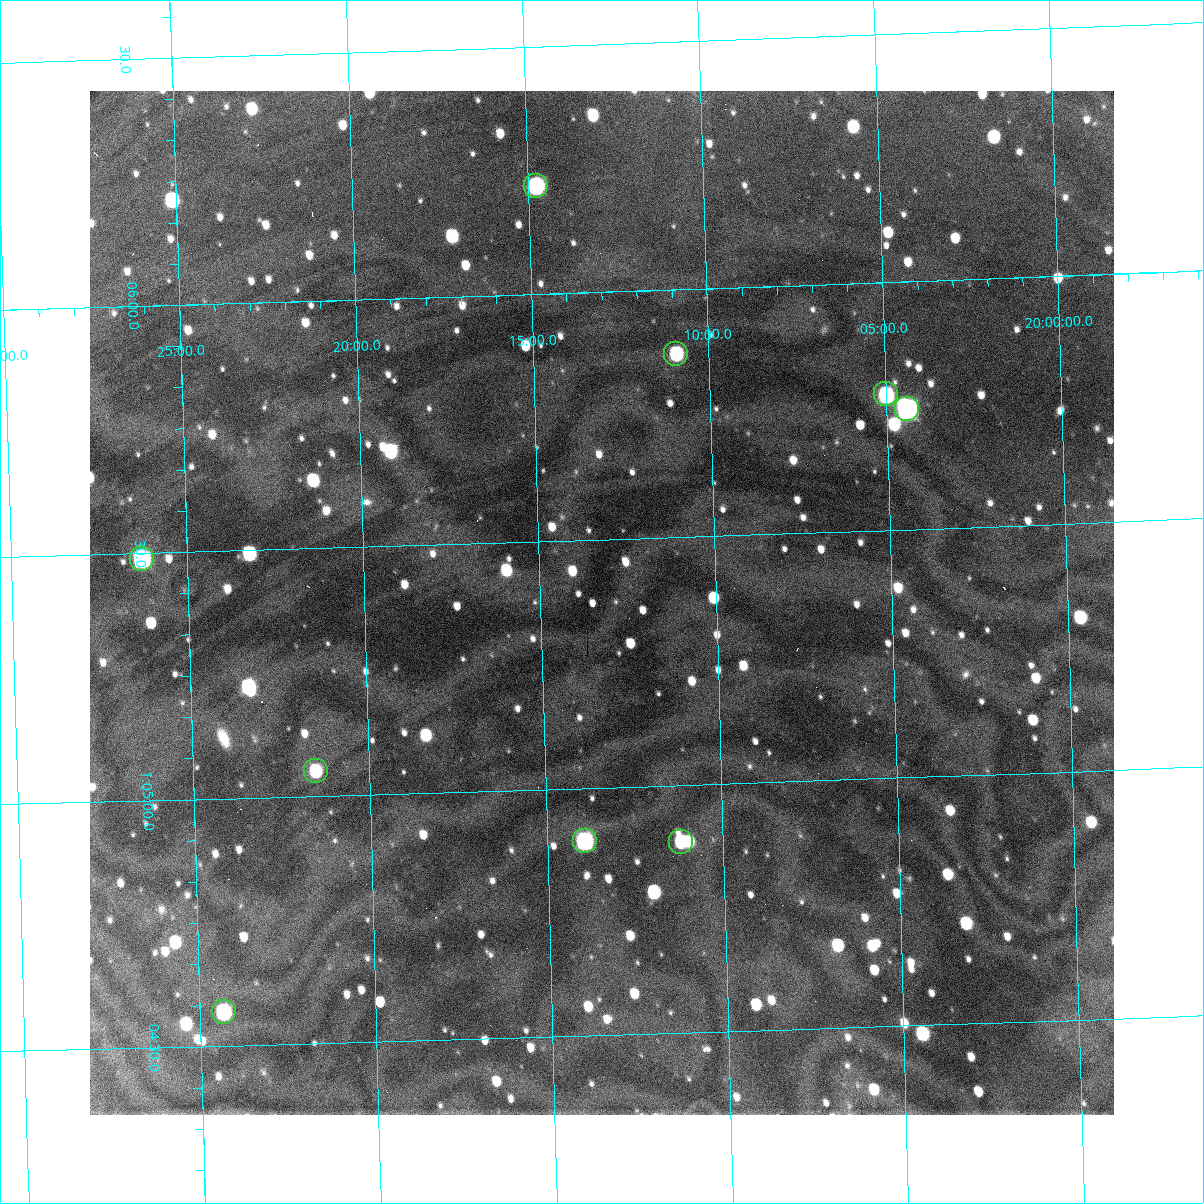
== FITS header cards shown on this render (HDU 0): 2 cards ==
NAXIS1  =                 1024 /fastest changing axis
NAXIS2  =                 1024 /next to fastest changing axis

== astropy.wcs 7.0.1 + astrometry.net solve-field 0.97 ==
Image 1024 x 1024 px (HDU 0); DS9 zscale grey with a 90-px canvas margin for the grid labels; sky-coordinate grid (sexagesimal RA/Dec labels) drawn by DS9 from the SOLVED WCS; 9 Tycho-2 reference stars matched to detected sources circled (green)
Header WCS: RA---TAN/DEC--TAN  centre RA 01:05:22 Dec +20:13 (16.34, +20.22 deg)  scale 1.7 arcsec/px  FOV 29.1' x 29.1'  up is +92 deg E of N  parity flipped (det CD > 0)
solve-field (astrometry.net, Tycho-2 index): VERIFIED the header's WCS against the Tycho-2 star catalogue (9 matches, 0 conflicts) and refined it, rather than solving blind
Solved WCS: RA---TAN-SIP/DEC--TAN-SIP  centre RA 01:05:22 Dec +20:13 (16.34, +20.22 deg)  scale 1.71 arcsec/px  FOV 29.1' x 29.1'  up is +92 deg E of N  parity flipped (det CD > 0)
The solver's refit moves the header's centre by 0.15 arcsec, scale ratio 1.002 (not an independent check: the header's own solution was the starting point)
Tycho-2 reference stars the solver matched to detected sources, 9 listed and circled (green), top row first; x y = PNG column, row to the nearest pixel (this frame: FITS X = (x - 90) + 1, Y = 1024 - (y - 91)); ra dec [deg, ICRS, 3 dp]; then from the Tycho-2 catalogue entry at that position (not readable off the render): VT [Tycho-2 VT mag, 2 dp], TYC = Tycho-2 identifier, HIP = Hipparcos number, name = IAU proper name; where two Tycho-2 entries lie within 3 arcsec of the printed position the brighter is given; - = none
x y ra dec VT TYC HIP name
536 186 16.554 +20.246 11.89 1202-44-1 - -
676 354 16.468 +20.182 12.30 1202-2086-1 - -
886 394 16.444 +20.083 11.86 1202-190-1 - -
907 409 16.436 +20.073 10.31 1202-296-1 - -
142 559 16.372 +20.438 11.27 1202-51-1 - -
316 771 16.262 +20.359 12.16 1202-337-1 - -
585 841 16.223 +20.232 11.45 1202-560-1 - -
681 842 16.221 +20.187 12.50 1202-232-1 - -
224 1012 16.142 +20.405 12.07 1202-262-1 - -